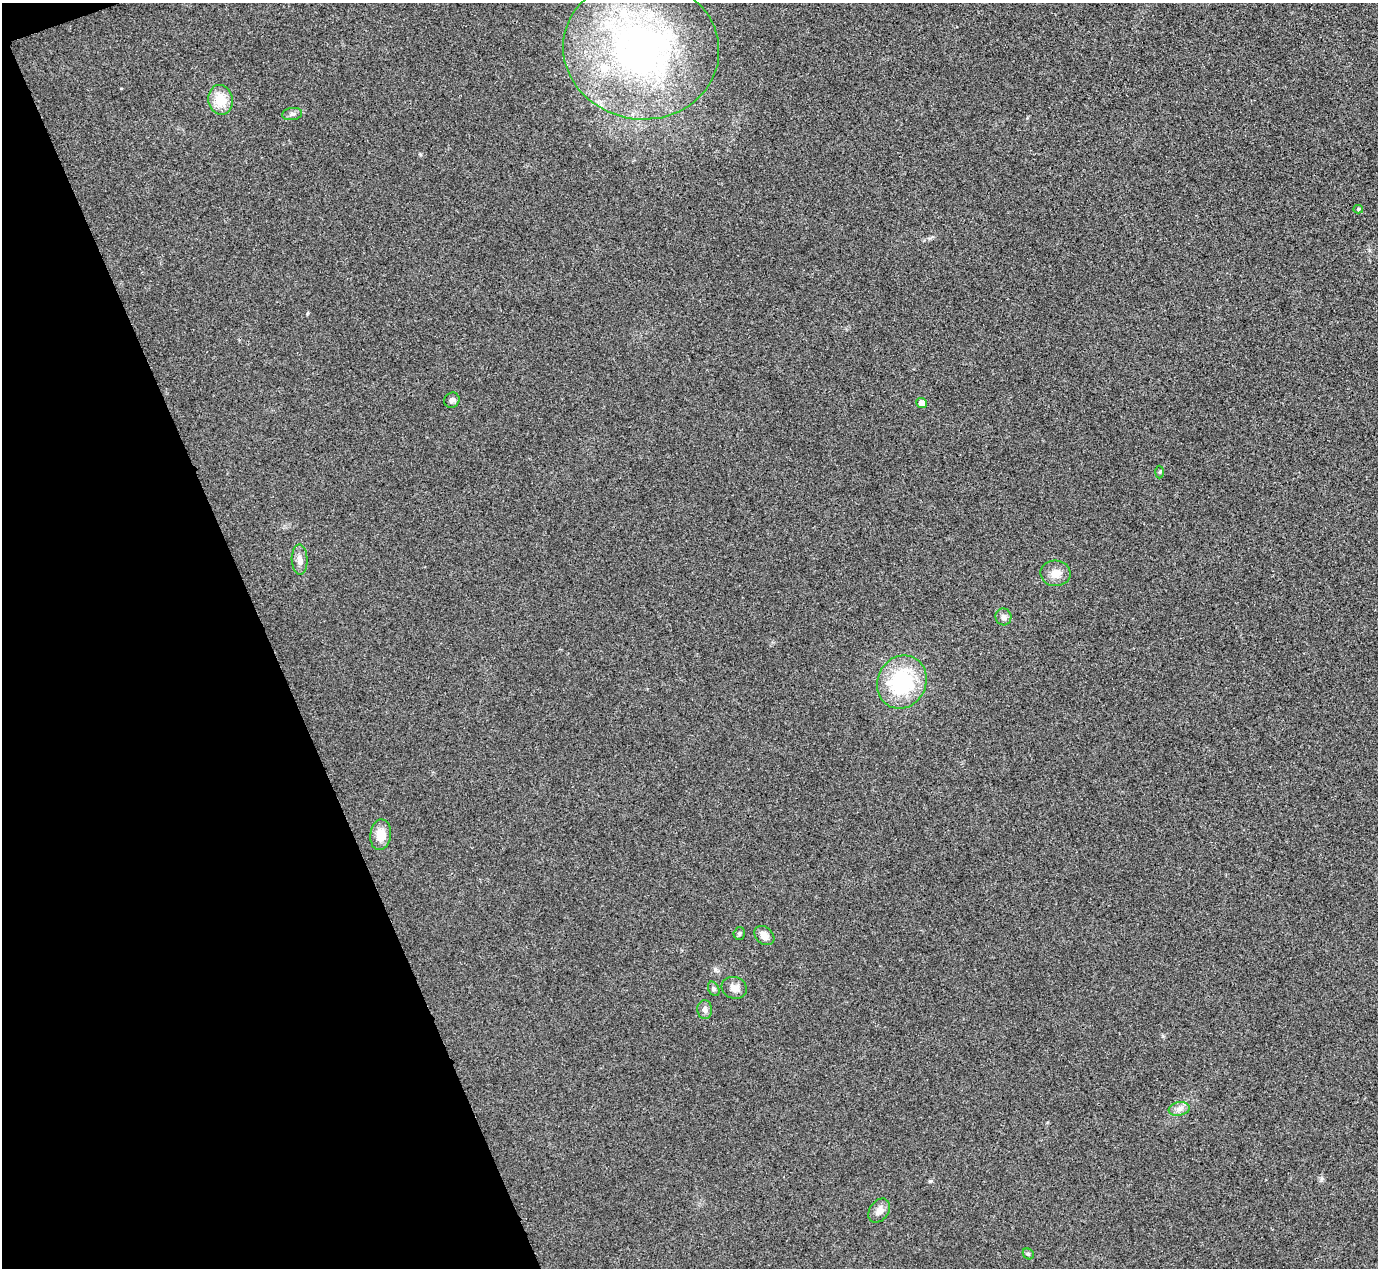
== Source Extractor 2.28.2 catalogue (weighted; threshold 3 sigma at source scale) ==
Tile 5 of 4 x 4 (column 1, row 2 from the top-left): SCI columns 6-1381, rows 2688-3953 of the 5517 x 5505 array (HDU 1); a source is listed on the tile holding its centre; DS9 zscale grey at full resolution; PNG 1380 x 1270 px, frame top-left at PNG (2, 3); each listed source drawn as its Kron ellipse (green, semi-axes under 4 px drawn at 4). Shown black and unused: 19% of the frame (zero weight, under 3 of 4 exposures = <1% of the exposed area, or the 3 px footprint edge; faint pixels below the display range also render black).
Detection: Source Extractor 2.28.2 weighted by HDU 2 'WHT'; one run over the whole footprint, this tile lists its part. Background 0.0197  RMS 0.0059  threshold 0.0265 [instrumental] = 3 sigma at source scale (4.5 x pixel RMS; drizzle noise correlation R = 1.50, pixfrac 1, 0.05/0.05 arcsec/px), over >= 5 px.
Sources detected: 22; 2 inside a brighter listed object's ellipse — not listed separately; the other 20 listed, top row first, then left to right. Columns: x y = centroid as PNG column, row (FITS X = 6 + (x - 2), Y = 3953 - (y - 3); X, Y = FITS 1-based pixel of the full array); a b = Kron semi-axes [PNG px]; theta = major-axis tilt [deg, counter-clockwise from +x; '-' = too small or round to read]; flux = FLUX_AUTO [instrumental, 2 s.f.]
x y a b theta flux
641 49 78 70 -8 230
220 100 15 12 -78 12
292 114 10 6 8 1.8
1358 209 5 4 - 0.87
452 400 8 7 - 1.9
921 403 5 5 - 3.8
1160 472 6 4 88 0.8
300 560 15 8 -88 3.9
1056 573 15 13 -3 6.1
1003 617 8 8 - 2.6
902 682 27 24 63 50
381 835 15 10 82 9.1
739 933 6 5 - 1.1
764 935 11 8 -42 4.6
734 988 13 11 -18 4.6
714 989 8 5 -62 1.2
705 1010 9 7 -89 2.2
1179 1109 10 6 10 3
879 1211 13 9 53 4
1028 1254 6 5 - 0.8
Isophote crosses this tile's border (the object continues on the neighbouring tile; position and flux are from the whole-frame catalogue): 1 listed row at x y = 641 49
Unlisted compact peaks at least as high as the median listed source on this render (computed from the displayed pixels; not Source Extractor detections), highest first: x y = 715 969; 307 314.